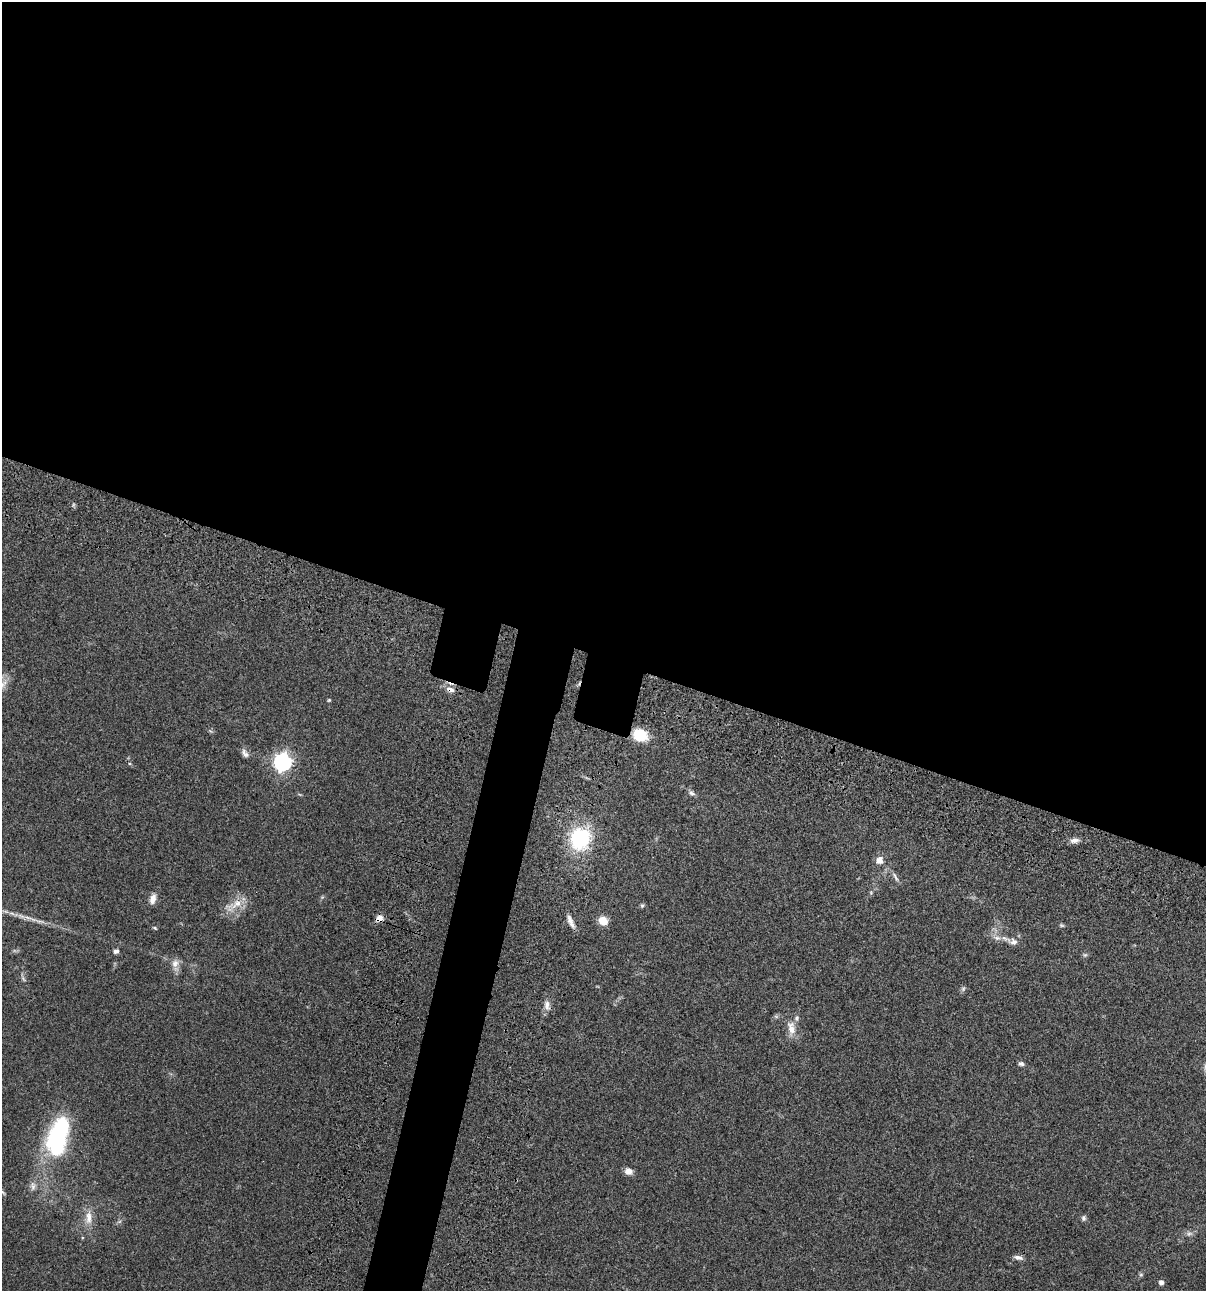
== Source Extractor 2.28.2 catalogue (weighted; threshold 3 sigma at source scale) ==
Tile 3 of 4 x 4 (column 3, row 1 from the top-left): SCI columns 2641-3844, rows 3987-5275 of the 5406 x 5393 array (HDU 1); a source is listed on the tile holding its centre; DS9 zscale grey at full resolution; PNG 1208 x 1293 px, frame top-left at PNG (2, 2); no overlay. Shown black and unused: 54% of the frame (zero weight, under 3 of 4 exposures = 9% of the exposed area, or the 3 px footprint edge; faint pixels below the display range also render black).
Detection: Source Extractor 2.28.2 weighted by HDU 2 'WHT'; one run over the whole footprint, this tile lists its part. Background 0.0468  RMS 0.0053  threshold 0.0239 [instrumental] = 3 sigma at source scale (4.5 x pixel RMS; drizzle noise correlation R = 1.50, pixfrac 1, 0.05/0.05 arcsec/px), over >= 5 px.
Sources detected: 44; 1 too faint to see at this stretch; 1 inside a brighter object's white glare — not listed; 1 inside a brighter listed object's ellipse — not listed separately; the other 41 listed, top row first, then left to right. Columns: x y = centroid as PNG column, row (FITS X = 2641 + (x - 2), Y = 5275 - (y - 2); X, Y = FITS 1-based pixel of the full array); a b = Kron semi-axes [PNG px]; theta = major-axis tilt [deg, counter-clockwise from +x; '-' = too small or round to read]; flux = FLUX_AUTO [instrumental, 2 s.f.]
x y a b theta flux
3 685 21 7 58 4.3
450 689 11 6 -15 2.9
329 700 4 4 - 0.55
640 735 13 11 -23 17
245 753 13 7 -56 2.2
282 762 7 7 - 210
692 793 9 7 -34 1.5
580 839 21 19 73 42
1074 840 12 7 5 2.6
879 860 11 10 - 3.6
895 877 17 4 -59 1.9
871 893 6 4 -48 0.62
153 899 14 7 73 3.4
234 905 33 11 28 8.3
642 905 6 5 - 0.8
28 918 18 4 -13 3.5
379 918 10 7 32 3.1
571 921 19 6 -67 3.2
603 921 9 8 - 7.1
1062 925 7 4 -19 0.72
155 928 6 3 -36 0.59
997 938 12 7 -6 3
1014 942 13 9 -4 3.1
116 951 7 6 - 1.4
1085 955 7 5 42 0.93
175 963 13 10 62 3.7
23 978 9 3 -57 0.99
963 989 8 5 64 1.1
547 1005 13 7 -85 3.2
776 1016 7 4 -19 0.81
791 1028 21 10 -87 5.9
1021 1064 7 5 -11 1.3
60 1132 31 20 68 57
628 1171 8 7 - 3.6
33 1186 14 8 90 2.8
3 1192 10 3 -50 0.8
89 1217 22 10 87 6.3
1084 1218 7 6 - 1.2
1018 1257 12 5 -10 2
1141 1274 6 4 1 0.71
1161 1282 5 5 - 2.1
Overlapping masked pixels (flux is a lower limit): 2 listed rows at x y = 450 689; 379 918
Isophote crosses this tile's border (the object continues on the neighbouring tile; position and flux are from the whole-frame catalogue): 1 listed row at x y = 3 685